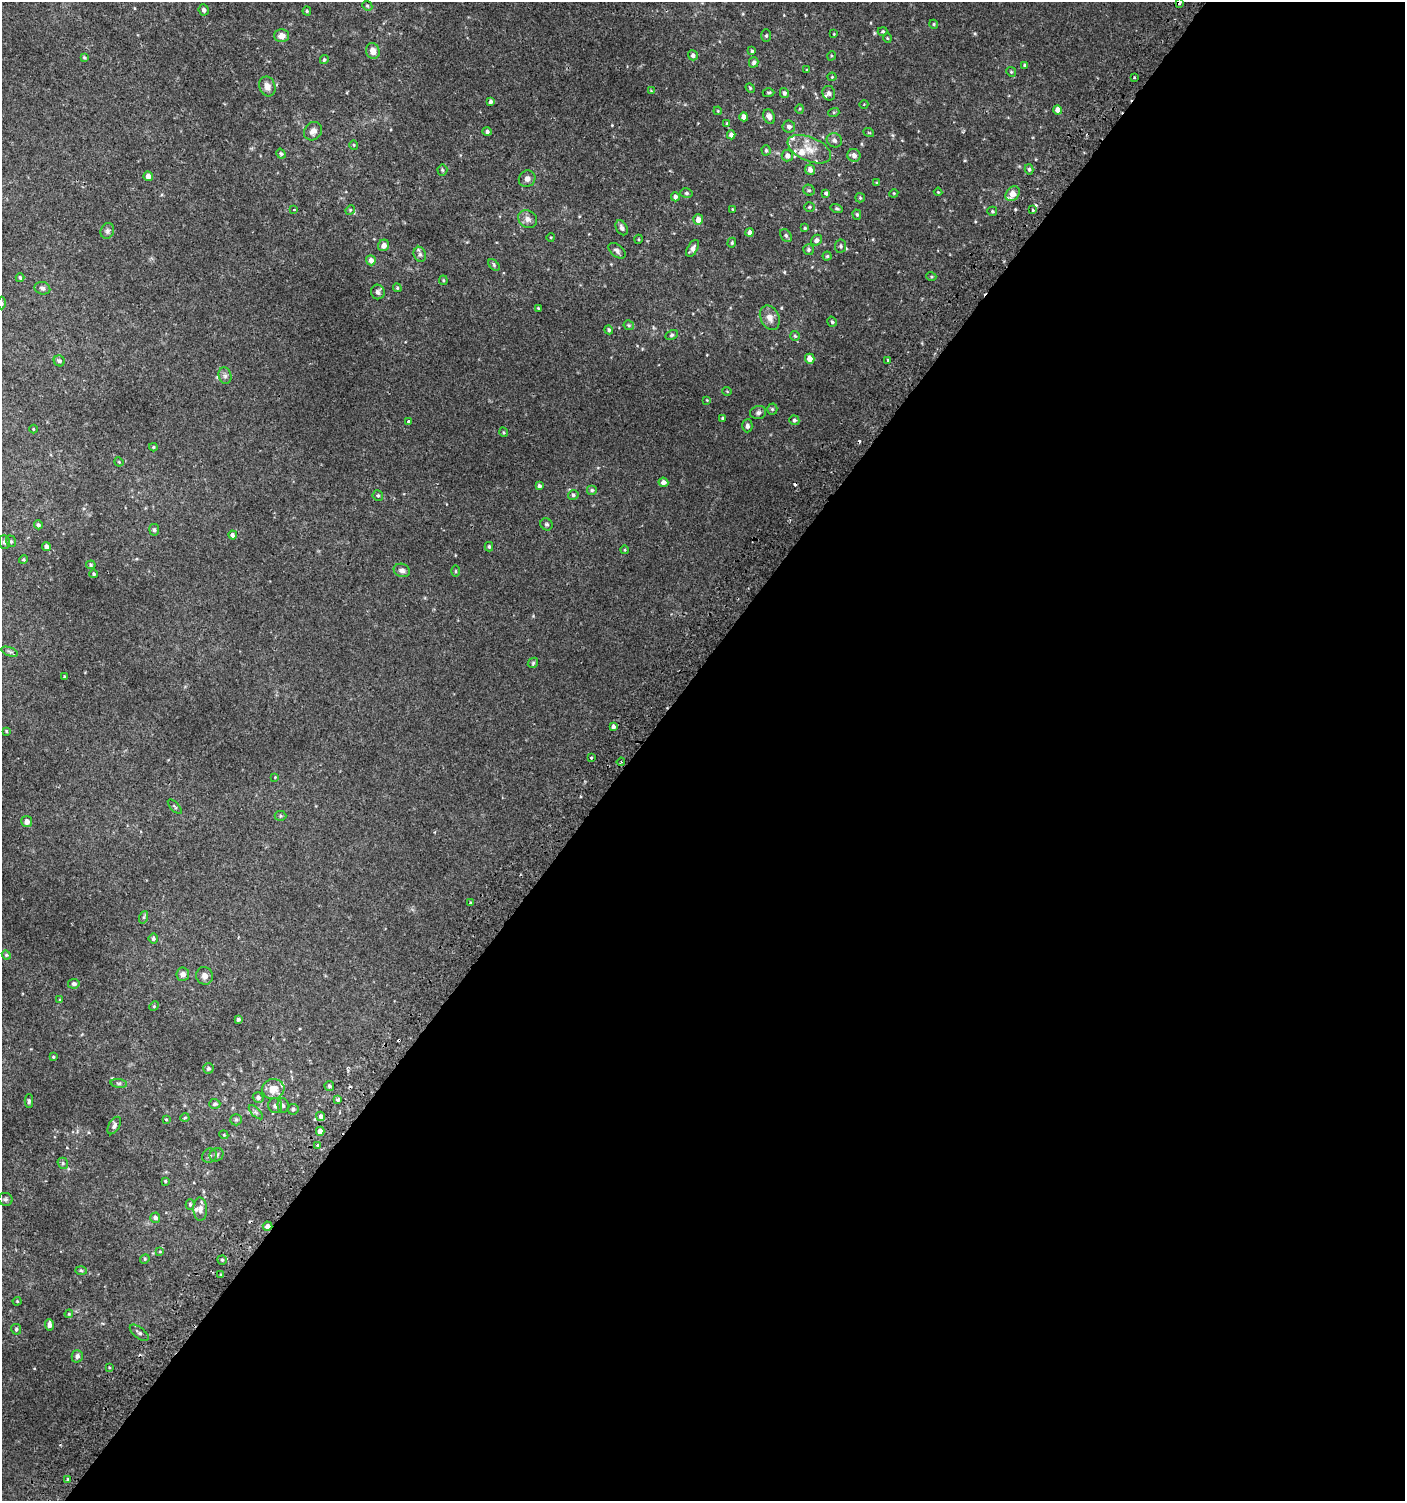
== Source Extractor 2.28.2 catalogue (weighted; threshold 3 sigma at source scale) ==
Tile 12 of 4 x 4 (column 4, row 3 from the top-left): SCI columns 4410-5812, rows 1528-3026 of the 6080 x 6049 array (HDU 1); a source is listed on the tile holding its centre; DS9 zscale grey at full resolution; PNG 1407 x 1503 px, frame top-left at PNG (2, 2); each listed source drawn as its Kron ellipse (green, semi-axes under 4 px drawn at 4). Shown black and unused: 55% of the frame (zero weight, under 2 of 3 exposures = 2% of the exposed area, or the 3 px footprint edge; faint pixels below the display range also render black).
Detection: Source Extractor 2.28.2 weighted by HDU 2 'WHT'; one run over the whole footprint, this tile lists its part. Background 0.00377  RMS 0.0027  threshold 0.0123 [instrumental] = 3 sigma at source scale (4.5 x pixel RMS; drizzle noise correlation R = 1.50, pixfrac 1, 0.0396/0.0396 arcsec/px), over >= 5 px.
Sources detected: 216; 6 cosmic-ray / hot-pixel residue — neither listed nor drawn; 6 inside a brighter listed object's ellipse — not listed separately; the other 204 listed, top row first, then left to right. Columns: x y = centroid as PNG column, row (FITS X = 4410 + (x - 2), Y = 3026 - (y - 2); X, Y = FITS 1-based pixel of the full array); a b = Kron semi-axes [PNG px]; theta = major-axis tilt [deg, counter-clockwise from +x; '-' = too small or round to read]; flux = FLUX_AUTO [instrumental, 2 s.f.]
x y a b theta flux
1179 2 4 3 - 1.8
367 6 5 4 - 0.39
204 10 6 5 - 0.76
307 11 4 4 - 0.33
934 24 5 4 - 0.31
883 31 5 3 - 0.29
834 34 3 3 - 0.2
282 36 7 6 - 2
766 36 6 5 - 0.42
887 38 5 3 - 0.23
373 51 8 6 -72 2
752 51 4 4 - 0.34
693 55 5 5 - 0.76
831 56 5 3 - 0.23
84 57 4 3 - 0.36
324 60 4 4 - 0.37
754 62 5 4 - 0.67
1025 65 3 3 - 0.4
807 70 4 3 - 0.21
1011 72 5 4 - 0.31
832 77 4 4 - 0.24
1135 77 3 3 - 0.4
267 86 10 8 -70 1.7
750 88 5 4 - 0.31
651 91 4 4 - 0.21
769 93 6 4 1 0.38
784 93 5 4 - 0.64
829 93 7 6 - 0.72
490 101 4 3 - 0.69
864 104 4 3 - 0.17
800 109 4 4 - 0.26
1058 110 4 4 - 1.7
718 111 4 3 - 0.21
834 112 5 3 - 0.33
744 117 4 4 - 1.4
769 117 8 5 -68 1.1
727 123 4 4 - 0.24
789 127 6 6 - 0.85
313 131 10 8 46 1.5
487 132 4 4 - 0.66
869 133 5 3 - 0.23
731 135 4 4 - 1
834 140 8 7 - 0.86
354 145 5 3 - 0.21
809 149 23 12 -23 4.1
766 150 5 4 - 0.39
281 154 5 4 - 0.43
787 155 6 5 - 1.2
854 155 6 6 - 1.4
1029 169 5 4 - 0.44
442 170 5 5 - 0.4
810 170 5 5 - 1.3
148 176 5 4 - 1.7
527 179 9 8 - 1.1
877 183 3 3 - 0.27
809 190 6 5 - 0.45
938 192 4 3 - 0.23
686 193 6 5 - 0.45
826 193 4 4 - 0.42
894 193 4 3 - 0.23
1013 194 8 6 52 3
675 197 4 4 - 0.8
860 198 5 4 - 0.29
809 207 5 4 - 0.38
837 208 6 4 -14 0.4
732 209 3 2 - 0.17
294 210 3 3 - 0.31
350 210 5 4 - 0.3
1033 210 3 3 - 0.76
992 211 5 4 - 0.34
857 215 5 4 - 0.36
528 219 10 8 -35 1.4
698 220 5 5 - 1.6
622 228 8 5 -61 0.85
805 228 4 4 - 0.31
107 231 8 6 66 0.72
750 232 4 4 - 1.2
786 235 7 5 -51 0.54
551 237 4 3 - 0.21
639 239 4 3 - 0.22
816 240 6 5 - 0.74
732 243 5 4 - 0.35
383 245 6 5 - 1.5
841 246 6 5 - 0.54
693 248 9 5 60 1
808 250 5 5 - 0.45
617 251 10 6 -39 0.77
420 254 8 6 -69 0.75
827 256 4 4 - 0.36
371 260 5 5 - 1.4
494 265 7 4 -48 0.41
931 276 5 3 - 0.27
20 278 4 3 - 0.37
443 280 4 4 - 0.3
42 288 8 6 -15 0.63
397 288 4 4 - 0.29
378 292 7 7 - 0.89
2 303 6 4 -89 0.39
538 308 3 3 - 0.24
770 318 13 9 -64 1.7
832 322 5 4 - 0.42
629 325 5 5 - 0.34
609 330 5 4 - 0.48
672 335 7 4 27 0.47
795 336 5 5 - 0.37
810 359 5 4 - 2.1
887 360 3 3 - 0.44
59 361 6 5 - 0.62
225 376 8 6 -74 0.76
727 391 4 3 - 0.19
707 400 3 3 - 0.17
772 409 5 5 - 0.38
758 412 8 6 17 0.75
723 418 4 3 - 0.31
794 420 5 4 - 0.52
409 422 4 3 - 2.1
747 426 6 5 - 0.84
33 429 4 3 - 0.22
503 432 5 3 - 0.27
153 447 4 4 - 0.31
119 462 4 3 - 0.25
663 482 5 4 - 1.2
539 486 4 4 - 0.75
592 490 5 5 - 0.43
573 495 5 4 - 0.43
378 496 5 5 - 0.46
546 524 6 5 - 0.45
38 525 4 4 - 0.55
154 530 5 5 - 0.53
233 535 4 3 - 1.5
11 541 6 4 -68 0.39
4 542 6 6 - 0.59
46 547 4 4 - 1.2
489 547 5 3 - 0.39
625 550 4 3 - 0.21
24 560 4 4 - 0.3
91 565 5 4 - 0.36
402 570 8 6 -20 0.96
456 571 6 3 -90 0.26
94 574 4 4 - 0.39
10 652 9 3 -19 0.56
533 663 6 4 47 0.37
64 676 3 2 - 0.21
613 727 4 4 - 0.8
6 731 3 3 - 0.26
591 758 3 3 - 2
621 762 4 3 - 0.39
275 777 3 3 - 0.17
175 807 9 4 -47 0.41
280 816 6 5 - 0.39
27 821 5 5 - 1.5
470 903 3 3 - 0.36
144 917 6 4 71 0.35
153 939 5 4 - 0.47
6 955 4 4 - 0.29
183 974 7 6 - 1.1
204 976 9 8 - 1.3
74 984 5 5 - 0.64
60 1000 4 3 - 0.27
154 1006 5 4 - 0.29
238 1019 4 4 - 0.43
53 1057 4 3 - 0.26
208 1068 5 5 - 0.55
119 1083 8 4 -7 0.48
329 1086 5 4 - 0.48
273 1089 11 10 - 3
258 1097 5 5 - 0.78
338 1100 3 3 - 0.96
29 1101 6 4 89 0.45
215 1104 6 5 - 0.59
283 1105 7 5 -87 0.64
275 1106 7 7 - 0.84
293 1109 5 5 - 0.63
256 1112 9 3 -45 0.51
321 1116 4 3 - 3.5
185 1118 4 3 - 0.25
166 1119 4 3 - 0.26
236 1120 6 5 - 0.51
114 1126 10 5 58 0.83
320 1131 4 4 - 2.2
224 1135 4 3 - 0.26
318 1145 3 3 - 1.7
217 1155 7 6 - 0.66
209 1156 8 6 40 0.64
63 1163 6 5 - 0.48
165 1181 4 4 - 0.31
6 1199 7 6 - 0.54
190 1204 5 4 - 0.44
200 1209 11 6 -87 1.4
155 1218 5 5 - 0.9
268 1226 5 4 - 1.4
160 1252 4 3 - 0.21
145 1259 5 4 - 0.33
222 1260 5 4 - 0.4
81 1270 6 4 -2 0.33
221 1274 4 2 - 0.25
17 1301 4 4 - 0.26
69 1314 4 3 - 0.24
49 1325 6 4 -85 1.4
16 1329 5 5 - 0.49
139 1333 11 5 -39 0.76
77 1356 6 5 - 0.97
109 1367 4 3 - 0.23
68 1479 4 3 - 0.33
Overlapping masked pixels (flux is a lower limit): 2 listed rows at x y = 1179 2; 268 1226
Isophote crosses this tile's border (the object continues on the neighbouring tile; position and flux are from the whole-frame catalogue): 2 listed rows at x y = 1179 2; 2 303